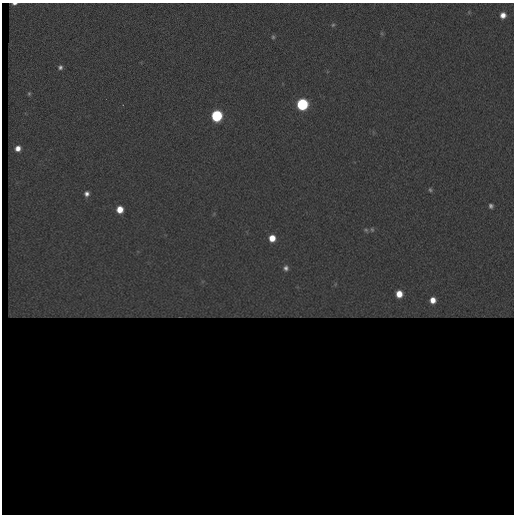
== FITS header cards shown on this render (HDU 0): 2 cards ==
NAXIS1  =                  512 / length of data axis 1
NAXIS2  =                  512 / length of data axis 2

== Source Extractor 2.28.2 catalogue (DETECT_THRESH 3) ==
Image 512 x 512 px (HDU 0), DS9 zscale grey, 1 PNG px = 1 image px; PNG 516 x 516 px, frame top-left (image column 1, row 512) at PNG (2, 3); no overlay
Background 637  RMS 100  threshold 299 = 3 sigma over >= 5 px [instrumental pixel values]
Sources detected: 32; all 32 listed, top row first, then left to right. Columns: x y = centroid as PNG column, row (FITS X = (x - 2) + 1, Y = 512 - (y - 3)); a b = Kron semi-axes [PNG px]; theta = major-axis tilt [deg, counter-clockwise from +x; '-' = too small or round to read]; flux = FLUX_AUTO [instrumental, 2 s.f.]
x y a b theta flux
14 4 5 2 - 1.9e+04
469 12 5 5 - 9.4e+03
503 15 6 5 - 6.0e+04
333 25 6 5 - 1.2e+04
382 33 6 5 - 1.0e+04
273 37 5 5 - 1.3e+04
60 67 6 5 - 2.4e+04
29 94 6 4 89 1.2e+04
302 104 7 7 - 1.1e+06
216 116 7 6 - 9.5e+05
373 132 7 4 -71 8.3e+03
18 148 5 5 - 6.2e+04
430 190 7 6 - 1.7e+04
87 194 7 6 - 3.8e+04
491 206 7 6 - 2.4e+04
120 209 6 6 - 1.3e+05
214 214 6 4 48 9.3e+03
372 229 6 6 - 1.5e+04
366 230 7 5 -50 1.4e+04
272 238 6 5 - 1.1e+05
286 268 5 4 - 2.3e+04
335 284 5 3 - 6.5e+03
399 294 7 7 - 1.2e+05
433 300 9 8 - 9.8e+04
10 315 3 2 - 5.2e+03
128 315 14 4 -1 2.0e+04
185 315 8 2 61 4.5e+03
236 315 10 5 -17 1.3e+04
164 316 9 4 13 1.0e+04
351 316 9 3 -21 9.3e+03
390 316 6 4 18 6.7e+03
483 316 8 4 -9 1.2e+04
At the frame edge (FLAGS 8, measured only in part): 1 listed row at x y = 14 4